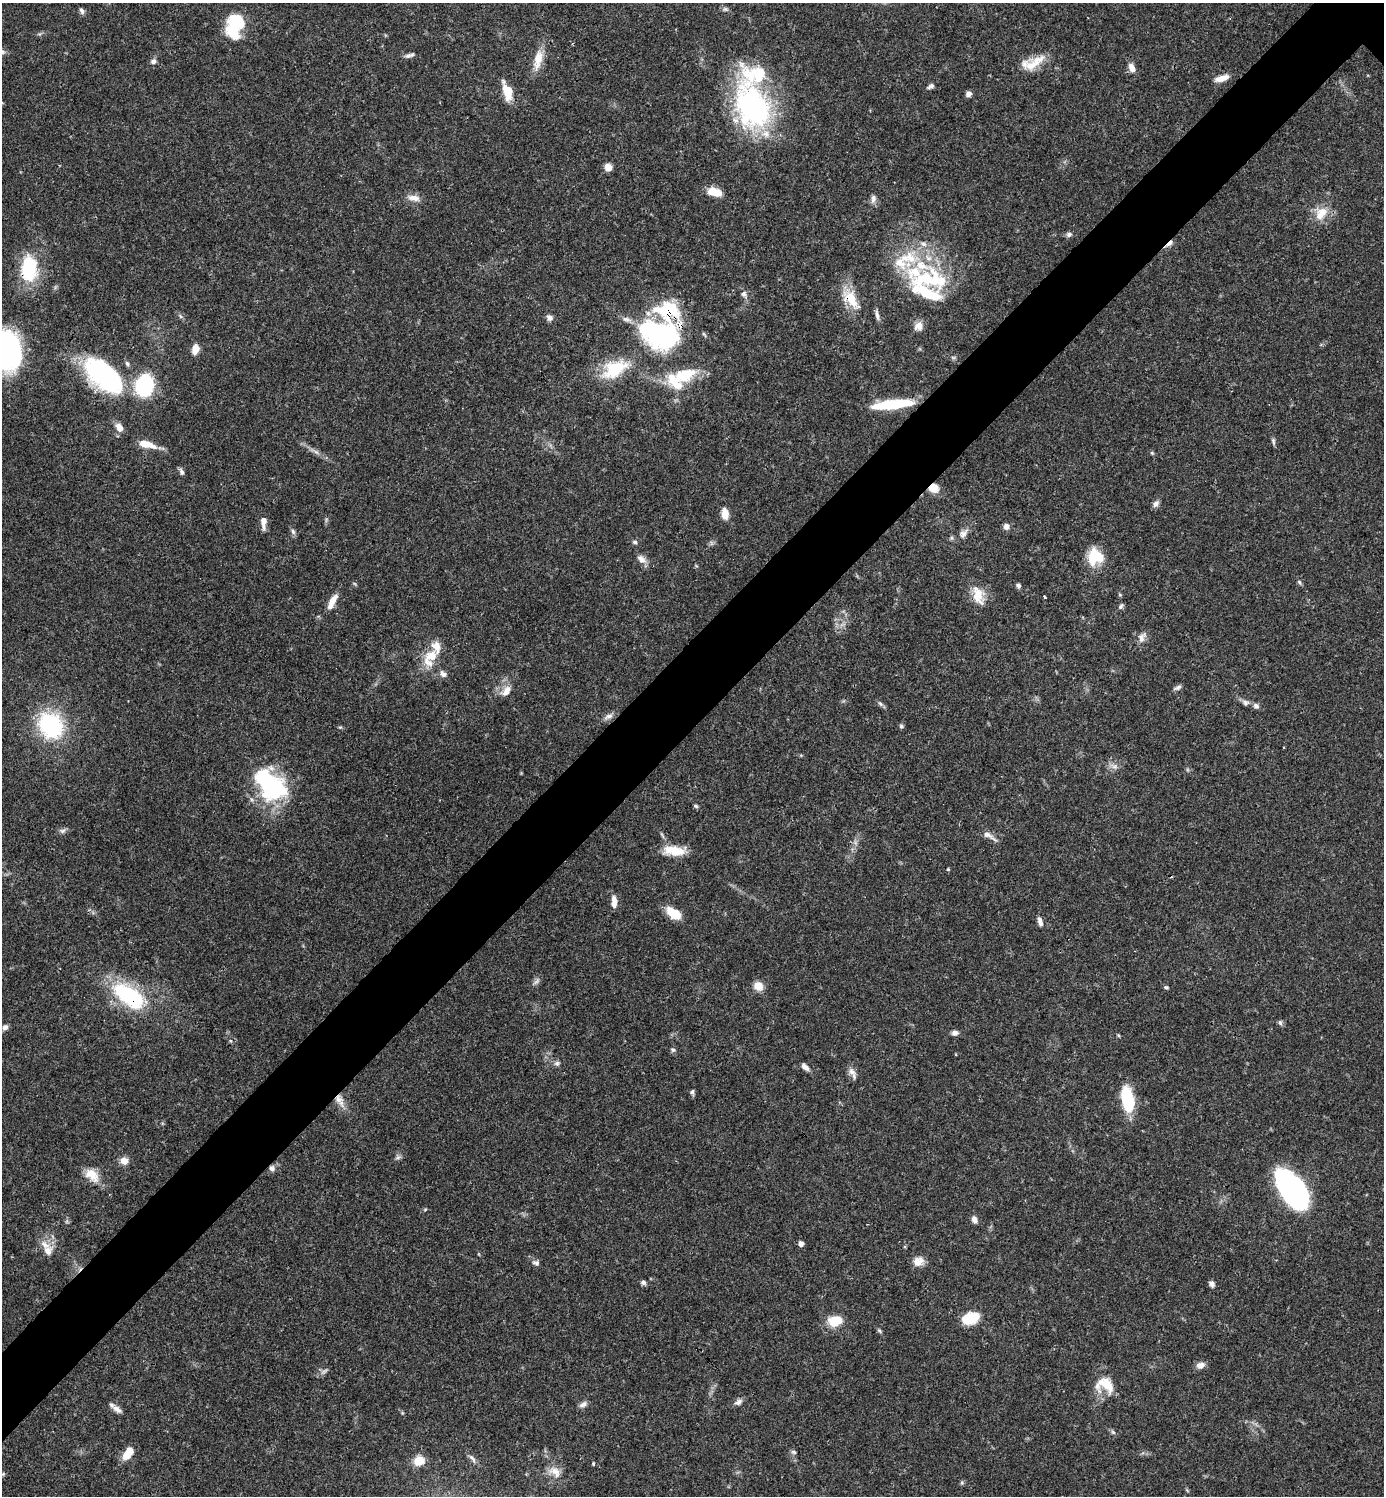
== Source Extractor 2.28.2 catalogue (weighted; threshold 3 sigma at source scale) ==
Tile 7 of 4 x 4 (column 3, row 2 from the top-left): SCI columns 3061-4442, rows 2990-4483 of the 5981 x 5981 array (HDU 1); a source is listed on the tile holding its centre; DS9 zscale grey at full resolution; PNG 1386 x 1498 px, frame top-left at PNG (2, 3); no overlay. Shown black and unused: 6% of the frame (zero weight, under 3 of 4 exposures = <1% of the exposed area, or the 3 px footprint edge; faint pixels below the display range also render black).
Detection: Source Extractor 2.28.2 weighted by HDU 2 'WHT'; one run over the whole footprint, this tile lists its part. Background 0.0389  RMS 0.0027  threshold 0.0121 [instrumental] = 3 sigma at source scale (4.5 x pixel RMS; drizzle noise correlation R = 1.50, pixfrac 1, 0.05/0.05 arcsec/px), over >= 5 px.
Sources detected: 143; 2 too faint to see at this stretch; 3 inside a brighter object's white glare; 1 cosmic-ray / hot-pixel residue — not listed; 16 inside a brighter listed object's ellipse — not listed separately; the other 121 listed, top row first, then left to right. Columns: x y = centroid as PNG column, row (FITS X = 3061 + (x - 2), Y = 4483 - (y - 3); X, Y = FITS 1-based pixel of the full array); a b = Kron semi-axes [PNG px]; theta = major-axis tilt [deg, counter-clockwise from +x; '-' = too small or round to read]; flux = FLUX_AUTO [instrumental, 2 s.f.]
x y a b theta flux
82 11 9 5 -61 0.69
235 26 27 17 74 13
408 56 10 6 19 0.84
538 59 27 10 78 4.5
153 61 7 7 - 0.94
1033 63 34 13 22 5.6
1132 68 10 7 -70 2
1222 78 18 7 17 2.3
931 86 8 5 32 0.85
507 91 22 10 -73 4.9
969 94 5 5 - 1.4
753 107 58 40 -69 51
608 167 8 7 - 2
715 192 15 8 -15 4.7
414 198 17 8 -12 2.1
873 199 12 7 89 1.1
1321 213 21 15 49 4.6
1069 234 7 6 - 0.81
923 244 9 6 -39 1.1
29 270 32 19 -81 14
930 278 52 30 8 24
744 294 8 7 - 0.87
850 298 27 16 -55 6.8
877 315 15 4 -79 1
180 316 6 4 -70 0.46
549 318 8 7 - 1.1
918 326 12 10 33 1.9
659 334 51 34 -19 40
195 349 12 8 73 2.3
6 351 36 28 -81 67
615 369 32 18 28 12
104 375 51 26 -41 37
684 375 35 16 22 11
144 385 18 15 74 22
892 404 40 9 6 15
119 428 11 8 -61 2.2
1273 441 10 5 -73 0.61
146 444 19 7 -14 4.6
316 452 8 4 -36 0.78
1152 453 6 4 -44 0.35
181 472 8 6 -71 0.82
934 488 9 8 - 3.8
1156 504 9 7 37 1
725 514 12 7 -84 2.9
263 522 15 6 -86 2.1
1006 527 8 7 - 1.2
293 532 8 5 -72 0.74
963 534 15 9 48 1.8
635 542 7 5 -17 0.52
1096 556 17 17 - 8.3
641 559 14 9 -40 1.7
1299 582 6 5 - 0.46
1018 586 5 5 - 0.81
978 595 26 14 -75 4.7
1045 597 3 3 - 0.33
332 601 20 7 62 2.8
1121 606 7 5 57 0.59
1142 637 15 9 65 1.7
432 656 20 14 17 4.8
443 674 10 7 -43 1.1
1178 687 10 5 24 0.77
506 691 16 10 45 2.4
1245 702 10 7 -22 1
880 704 7 5 -45 0.6
1256 706 8 6 -44 0.89
608 716 14 6 18 1.3
51 725 23 18 -54 31
901 726 6 5 - 0.51
273 786 36 33 12 23
696 806 6 4 -19 0.44
62 831 10 7 6 0.83
987 835 15 7 -27 1.8
674 851 28 11 -3 5.8
948 869 4 4 - 0.27
614 902 13 6 -86 2.1
674 914 14 8 -33 7
1040 921 12 5 -73 1.2
536 981 10 4 39 0.76
758 986 11 10 - 2.8
1166 987 5 4 - 0.41
129 996 39 20 -35 26
1280 1022 7 5 -73 0.61
5 1027 7 6 - 1.1
955 1033 8 6 6 1
1118 1035 5 3 - 0.29
673 1050 7 5 -28 0.51
557 1063 7 6 - 0.76
805 1067 11 6 -42 1.3
852 1072 13 8 -40 1.5
692 1092 7 5 -89 0.54
338 1099 20 9 -60 3
1127 1099 22 10 -77 17
398 1157 8 5 31 0.63
124 1161 9 8 - 2.3
272 1168 8 8 - 1
92 1175 21 13 -43 4.3
1293 1190 34 17 -57 92
974 1219 9 6 -66 1.3
801 1244 6 5 - 1
48 1251 15 12 83 2.8
918 1261 13 11 21 2.3
536 1263 10 6 -15 0.83
643 1282 7 6 - 0.71
1212 1284 7 6 - 0.95
970 1318 17 11 17 8.2
835 1321 18 12 9 5.6
879 1331 7 5 -36 0.43
1200 1365 11 8 21 1.5
1105 1385 25 18 -13 6.3
738 1402 11 7 33 1.1
583 1404 11 6 31 1.1
117 1409 15 6 -34 1.5
1113 1432 7 5 -44 0.52
794 1452 8 5 -26 0.51
128 1453 14 7 53 4.6
472 1458 15 5 -51 1
419 1461 12 10 16 4.2
593 1464 5 4 - 0.29
555 1471 19 12 -39 3.3
3 1474 4 4 - 0.3
962 1482 5 5 - 0.41
Overlapping masked pixels (flux is a lower limit): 8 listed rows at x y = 753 107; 29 270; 850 298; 659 334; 934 488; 129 996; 338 1099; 272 1168
Isophote crosses this tile's border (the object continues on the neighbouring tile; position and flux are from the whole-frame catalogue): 1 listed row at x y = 6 351